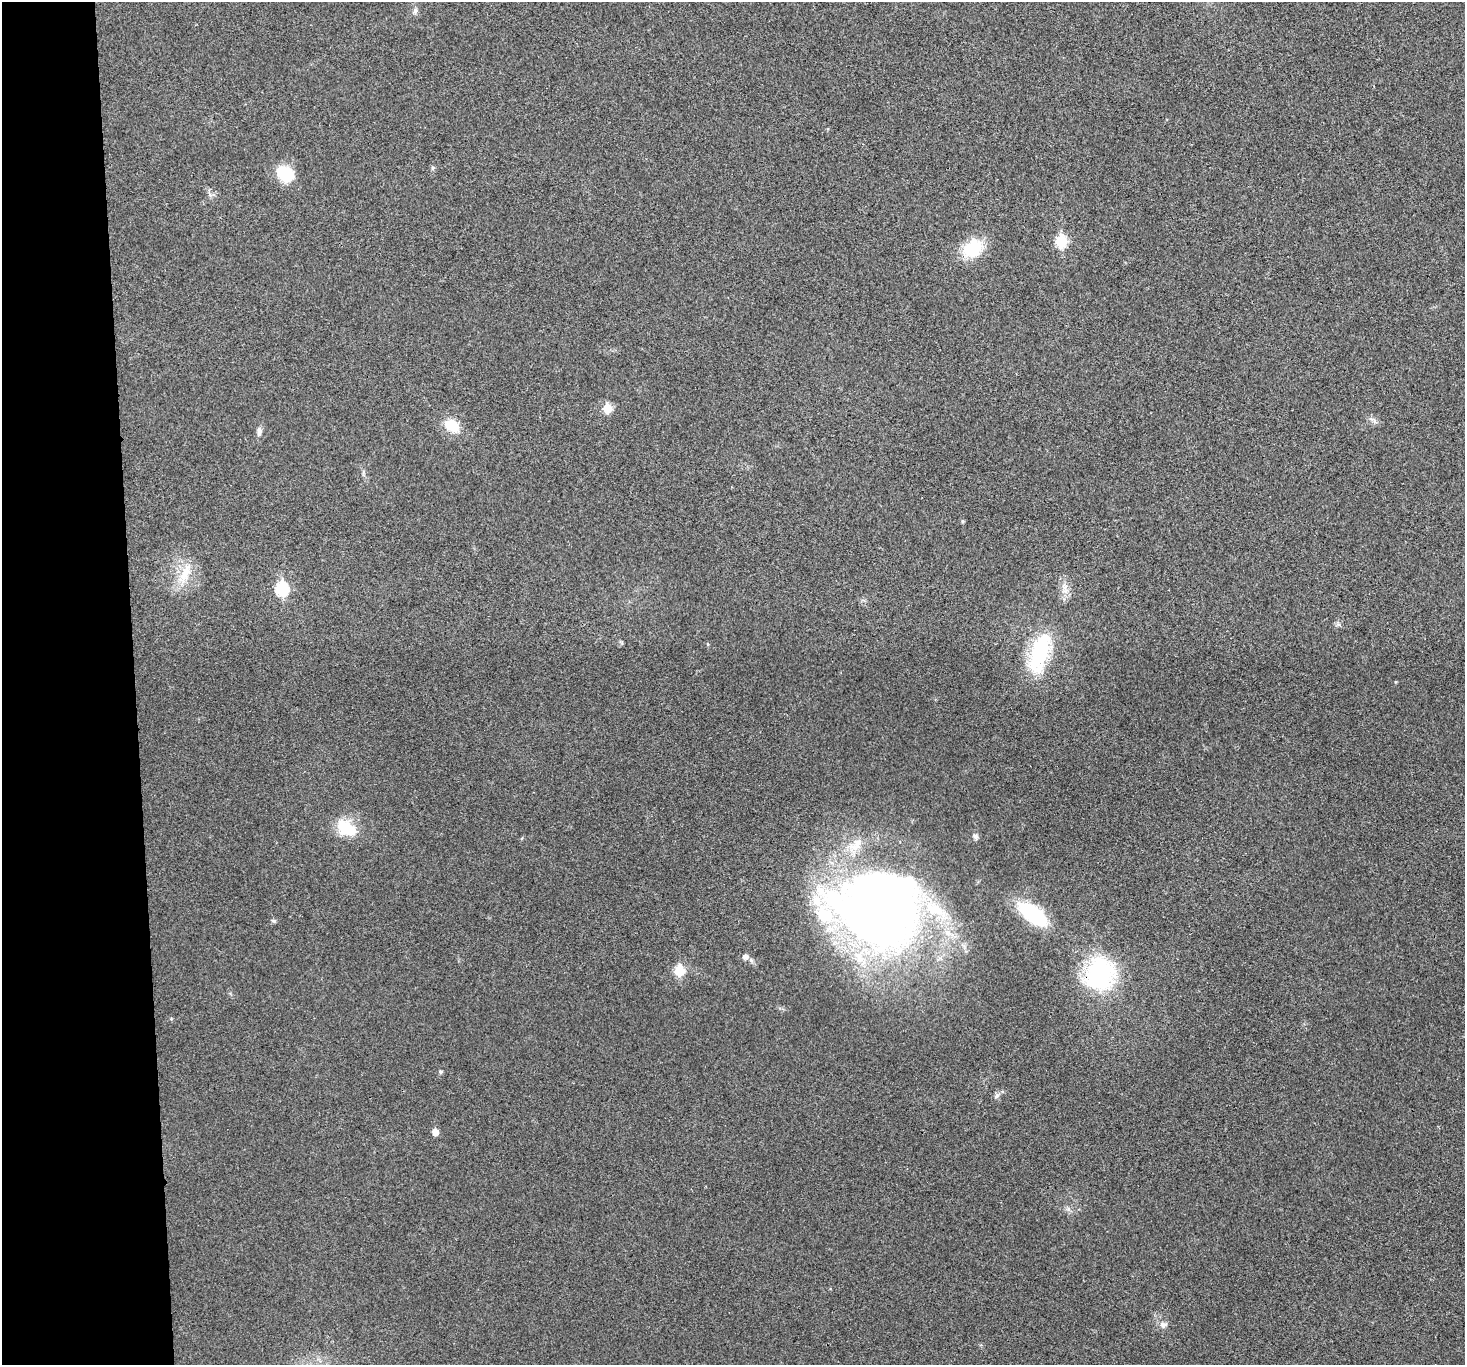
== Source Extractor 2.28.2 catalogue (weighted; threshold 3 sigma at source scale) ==
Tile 4 of 3 x 3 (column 1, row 2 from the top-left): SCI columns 2-1464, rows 1493-2855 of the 4392 x 4370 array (HDU 1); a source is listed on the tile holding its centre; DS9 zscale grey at full resolution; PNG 1467 x 1367 px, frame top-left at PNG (2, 2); no overlay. Shown black and unused: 9% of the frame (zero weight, under 3 of 4 exposures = <1% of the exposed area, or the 3 px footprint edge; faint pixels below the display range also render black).
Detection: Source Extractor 2.28.2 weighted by HDU 2 'WHT'; one run over the whole footprint, this tile lists its part. Background 0.0321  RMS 0.0062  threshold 0.0281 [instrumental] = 3 sigma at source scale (4.5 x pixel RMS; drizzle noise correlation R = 1.50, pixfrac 1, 0.05/0.05 arcsec/px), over >= 5 px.
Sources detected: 30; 1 inside a brighter object's white glare — not listed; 4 inside a brighter listed object's ellipse — not listed separately; the other 25 listed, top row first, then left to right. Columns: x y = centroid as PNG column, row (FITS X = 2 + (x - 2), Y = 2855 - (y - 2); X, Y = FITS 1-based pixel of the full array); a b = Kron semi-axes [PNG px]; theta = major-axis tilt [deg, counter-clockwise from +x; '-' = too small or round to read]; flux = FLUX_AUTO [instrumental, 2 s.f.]
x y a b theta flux
415 11 9 5 88 1.8
433 168 6 4 90 0.95
285 174 15 12 -40 27
1061 242 7 6 - 41
972 249 17 13 37 31
607 409 6 5 - 19
1374 421 7 4 -71 1.4
452 426 18 13 -36 13
259 432 13 6 87 2.5
962 521 5 4 - 0.86
185 574 31 12 64 13
282 589 7 6 - 62
1039 653 46 19 71 48
350 829 20 15 7 17
975 836 7 6 - 1.6
878 909 93 80 -17 500
1033 915 33 13 -37 49
273 921 7 4 -9 0.94
745 957 7 6 - 2.7
679 971 6 6 - 31
1099 974 34 29 79 77
440 1072 5 5 - 1.1
996 1096 9 5 38 1.7
435 1132 5 5 - 6.3
1163 1325 10 8 1 2.6
Overlapping masked pixels (flux is a lower limit): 1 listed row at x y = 1099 974
Unlisted compact peaks at least as high as the median listed source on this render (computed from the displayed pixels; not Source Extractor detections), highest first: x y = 1068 1209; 1396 682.